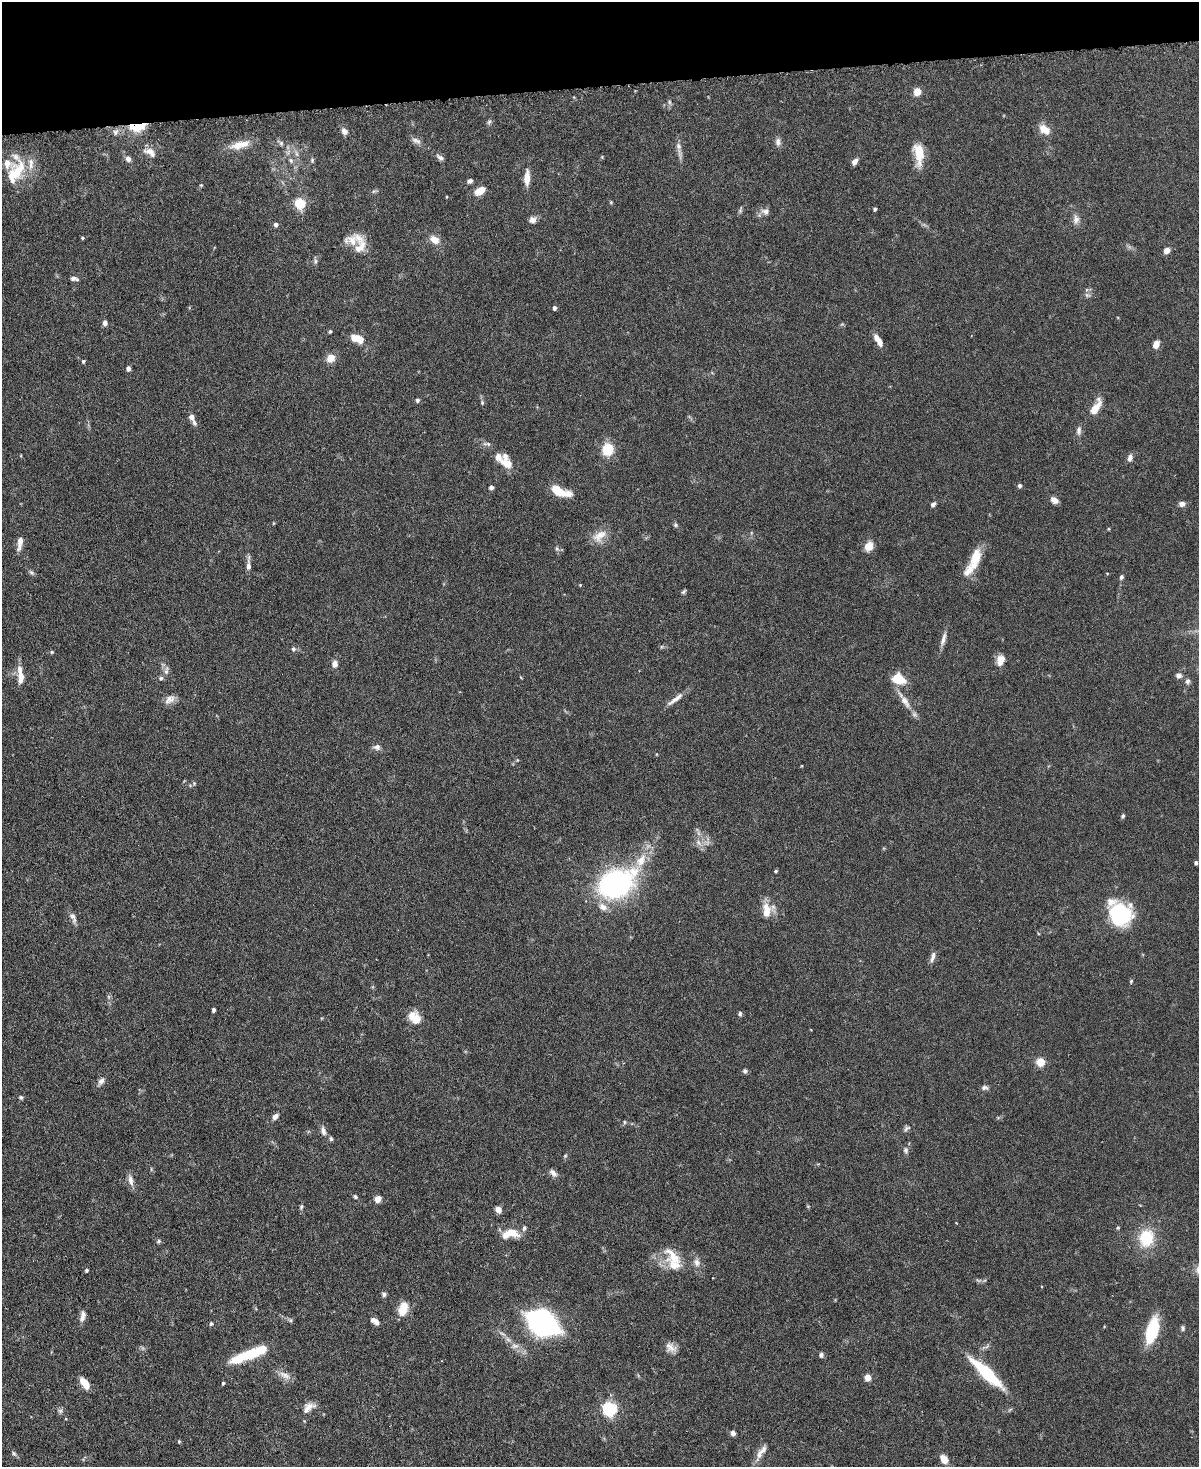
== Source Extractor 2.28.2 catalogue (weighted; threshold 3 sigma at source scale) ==
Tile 3 of 4 x 3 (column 3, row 1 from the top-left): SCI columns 2402-3598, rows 3068-4532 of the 4803 x 4819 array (HDU 1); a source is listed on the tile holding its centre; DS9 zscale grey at full resolution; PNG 1201 x 1469 px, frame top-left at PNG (2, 2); no overlay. Shown black and unused: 6% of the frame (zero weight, under 3 of 6 exposures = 2% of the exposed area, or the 3 px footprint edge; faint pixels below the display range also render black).
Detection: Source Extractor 2.28.2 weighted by HDU 2 'WHT'; one run over the whole footprint, this tile lists its part. Background 0.0911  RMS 0.0035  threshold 0.0143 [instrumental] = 3 sigma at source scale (4.09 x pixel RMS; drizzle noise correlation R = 1.36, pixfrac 0.8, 0.05/0.05 arcsec/px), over >= 5 px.
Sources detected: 184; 2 too faint to see at this stretch — not listed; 21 inside a brighter listed object's ellipse — not listed separately; the other 161 listed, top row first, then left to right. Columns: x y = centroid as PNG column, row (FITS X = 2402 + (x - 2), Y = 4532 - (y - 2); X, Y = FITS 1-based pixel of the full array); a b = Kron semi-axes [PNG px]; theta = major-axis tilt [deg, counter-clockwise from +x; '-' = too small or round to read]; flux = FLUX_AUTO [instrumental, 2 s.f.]
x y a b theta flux
917 91 5 5 - 8.1
669 102 8 5 -74 0.7
489 122 8 5 63 0.66
137 127 22 10 6 8
1045 129 15 10 -38 3.7
344 131 9 7 -61 1.5
115 132 8 7 - 1.2
416 141 14 7 -22 1.5
778 142 11 8 -78 1.4
281 143 7 6 - 0.71
240 145 26 9 13 5.1
150 152 17 9 -29 2.7
679 153 19 6 -78 1.9
296 154 9 4 -81 0.92
919 154 24 10 -85 8.3
440 157 11 6 -39 1.2
602 157 4 4 - 0.31
128 159 7 6 - 1.5
291 160 8 6 -51 1
312 160 7 5 -78 0.58
855 161 8 5 51 1.5
18 170 29 15 70 9.3
527 178 16 6 88 4
470 181 6 5 - 0.95
201 185 4 4 - 0.37
374 191 9 3 12 0.55
480 191 11 7 30 4.2
446 197 4 2 - 0.24
611 202 5 4 - 0.34
300 203 6 5 - 27
875 209 4 3 - 0.58
740 210 10 4 73 0.61
765 211 12 10 3 1.7
1076 219 14 8 -85 1.9
533 220 8 7 - 1.7
276 224 5 4 - 0.87
83 238 4 4 - 0.36
434 239 12 9 -37 3
352 240 24 16 -8 4.7
1167 250 6 5 - 2.2
315 261 9 5 -82 0.76
74 279 10 5 -9 1.1
1088 295 10 5 -16 0.85
554 308 4 4 - 0.96
105 323 6 5 - 1.2
330 331 4 4 - 0.51
357 339 16 9 -16 4.8
879 341 13 7 -66 2.1
1156 344 8 6 68 2.6
331 358 10 9 - 3.3
83 361 5 4 - 0.49
128 368 5 4 - 1.2
417 400 5 4 - 0.81
482 403 6 4 -88 0.61
1096 408 23 9 60 4.6
192 417 8 7 - 1.4
1079 431 12 7 85 1.4
487 444 13 5 -8 1
608 449 12 11 - 8.1
1130 458 9 6 78 1.5
507 463 18 11 -32 4.1
1020 485 5 4 - 1
491 487 4 4 - 1.2
559 491 21 8 -22 8.7
1054 500 8 6 -31 2.2
933 504 6 4 46 0.93
1182 504 7 6 - 1.5
675 525 7 5 -42 0.6
1108 529 5 3 - 0.27
599 536 22 13 37 4.2
20 543 18 6 82 2.4
869 546 11 9 61 3.6
557 549 8 5 -83 0.68
975 558 28 12 70 7.6
248 564 20 5 89 1.9
31 573 8 6 -44 0.73
1107 573 4 3 - 0.23
1121 577 6 5 - 0.77
580 585 4 4 - 0.31
684 592 7 4 45 0.55
943 639 20 6 75 2
293 649 6 6 - 0.78
52 652 5 4 - 0.48
1000 660 13 9 76 3
335 664 8 6 85 1.9
166 671 14 6 78 1.3
1178 675 8 7 - 1.2
21 677 15 8 88 3
898 678 11 8 -24 10
1187 681 7 6 - 0.95
170 699 16 9 38 2.3
675 699 26 5 37 2.5
905 701 24 9 -58 3.9
377 747 10 8 -5 1.3
657 754 4 3 - 0.24
194 783 6 5 - 0.58
1123 816 6 4 77 0.59
698 843 10 7 -43 1.7
1196 863 4 4 - 0.73
776 871 4 3 - 0.43
616 883 34 21 34 74
766 911 21 9 -85 5.3
1120 914 18 14 -50 47
73 917 16 6 -70 1.6
933 957 15 5 75 1.4
1131 981 6 4 70 0.39
213 1010 4 3 - 0.83
740 1014 6 5 - 0.59
413 1016 17 12 -7 3.8
1041 1062 5 5 - 13
745 1071 6 5 - 0.7
101 1081 12 7 58 1.5
985 1088 9 6 -6 0.97
21 1097 6 6 - 0.57
275 1117 8 6 42 1.4
624 1122 5 5 - 0.45
907 1128 11 6 38 0.93
323 1131 13 7 -76 1.5
331 1139 6 5 - 0.57
906 1150 9 7 -78 1
565 1156 6 5 - 0.44
553 1173 12 7 -47 1.4
131 1180 16 7 -77 2
355 1197 6 5 - 0.57
378 1199 7 6 - 2.3
301 1207 7 4 80 0.61
498 1210 7 6 - 1.9
1118 1228 5 4 - 0.47
512 1233 19 10 -20 4.8
1146 1238 19 16 77 12
159 1241 6 5 - 0.62
673 1256 35 14 -47 6.9
697 1262 11 8 -73 1.9
86 1270 4 4 - 0.51
978 1280 9 4 -1 0.73
384 1294 7 6 - 0.76
835 1300 4 4 - 0.25
403 1309 14 9 72 6
82 1318 10 8 58 1.4
375 1321 11 6 -35 1.8
543 1323 25 17 -32 82
211 1324 6 4 89 0.54
1183 1328 7 5 -82 0.63
1152 1330 27 11 74 16
515 1346 11 7 3 1.7
671 1348 14 10 -37 2.5
258 1351 37 11 22 11
821 1355 6 5 - 0.89
986 1373 45 10 -43 18
285 1375 19 8 -25 2.5
868 1377 5 5 - 5.1
85 1383 11 6 -54 5.4
223 1383 4 3 - 0.48
308 1407 19 10 36 3
610 1409 7 6 - 59
60 1411 7 6 - 0.8
733 1433 5 5 - 1.4
179 1441 5 4 - 0.39
14 1453 8 5 -46 0.7
759 1454 17 8 78 2.6
944 1459 9 7 -57 3.5
Overlapping masked pixels (flux is a lower limit): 1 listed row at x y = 137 127